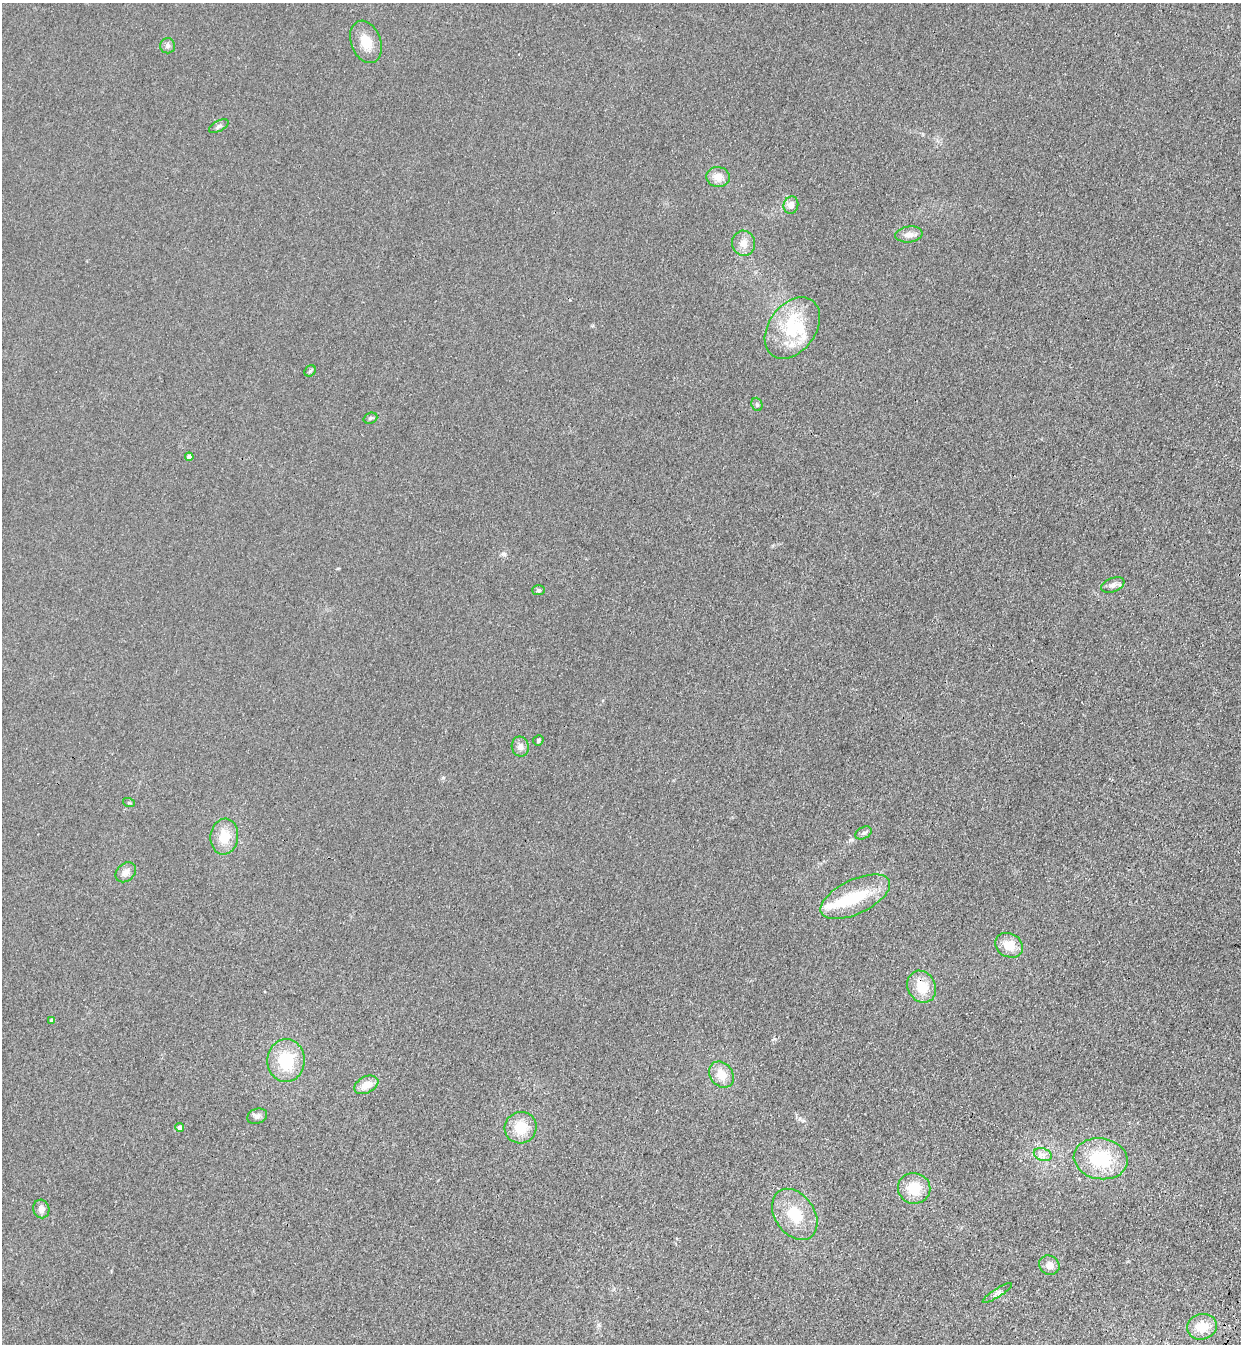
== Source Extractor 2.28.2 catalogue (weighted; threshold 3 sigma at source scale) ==
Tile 6 of 4 x 4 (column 2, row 2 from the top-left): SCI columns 1485-2723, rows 2730-4071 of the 5575 x 5458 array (HDU 1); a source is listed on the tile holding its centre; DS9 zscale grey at full resolution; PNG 1243 x 1346 px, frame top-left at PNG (2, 3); each listed source drawn as its Kron ellipse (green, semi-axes under 4 px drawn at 4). Shown black and unused: <1% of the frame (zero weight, under 3 of 4 exposures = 6% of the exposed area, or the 3 px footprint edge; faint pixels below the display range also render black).
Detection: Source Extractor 2.28.2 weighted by HDU 2 'WHT'; one run over the whole footprint, this tile lists its part. Background 0.0343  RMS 0.0055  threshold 0.0248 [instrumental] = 3 sigma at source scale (4.5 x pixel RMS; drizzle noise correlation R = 1.50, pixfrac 1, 0.05/0.05 arcsec/px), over >= 5 px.
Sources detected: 42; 2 inside a brighter object's white glare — neither listed nor drawn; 2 inside a brighter listed object's ellipse — not listed separately; the other 38 listed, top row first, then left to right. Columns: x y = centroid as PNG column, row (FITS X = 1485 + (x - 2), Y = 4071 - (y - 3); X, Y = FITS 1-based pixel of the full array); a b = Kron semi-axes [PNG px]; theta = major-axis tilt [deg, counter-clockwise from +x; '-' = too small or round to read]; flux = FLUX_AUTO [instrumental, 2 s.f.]
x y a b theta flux
366 42 22 15 -68 9.4
167 46 7 7 - 1.8
219 126 11 5 27 1.4
718 177 12 10 -6 5.6
791 205 8 7 - 4.1
909 234 13 8 6 3.9
743 243 12 11 - 5.1
792 328 34 23 54 31
310 371 6 5 - 0.92
757 404 7 5 -69 1
370 418 7 5 20 0.94
189 457 4 4 - 3.3
1113 585 12 7 20 2.3
538 590 6 5 - 1
538 740 5 5 - 1.1
520 747 10 8 -79 3.1
129 803 6 4 -18 0.63
863 833 9 5 27 1.5
224 836 18 14 82 11
126 872 11 8 44 3.3
855 897 38 17 25 25
1009 945 15 11 -28 9.2
922 987 16 14 -61 13
51 1020 4 3 - 1.4
286 1061 21 18 88 24
721 1075 14 11 -50 7.7
366 1085 13 8 27 6.3
257 1116 10 7 19 2.3
179 1127 4 4 - 2.6
521 1128 16 15 - 13
1043 1155 9 6 -18 2.6
1101 1159 27 20 -9 30
914 1188 16 15 - 14
41 1209 9 8 - 3.3
795 1214 28 19 -55 19
1049 1265 10 9 - 4.2
997 1293 17 4 33 1.9
1202 1327 15 12 14 11
Overlapping masked pixels (flux is a lower limit): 1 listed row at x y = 922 987
Unlisted compact peaks at least as high as the median listed source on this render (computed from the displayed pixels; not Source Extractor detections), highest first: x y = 443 778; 504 554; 800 1119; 774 1039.